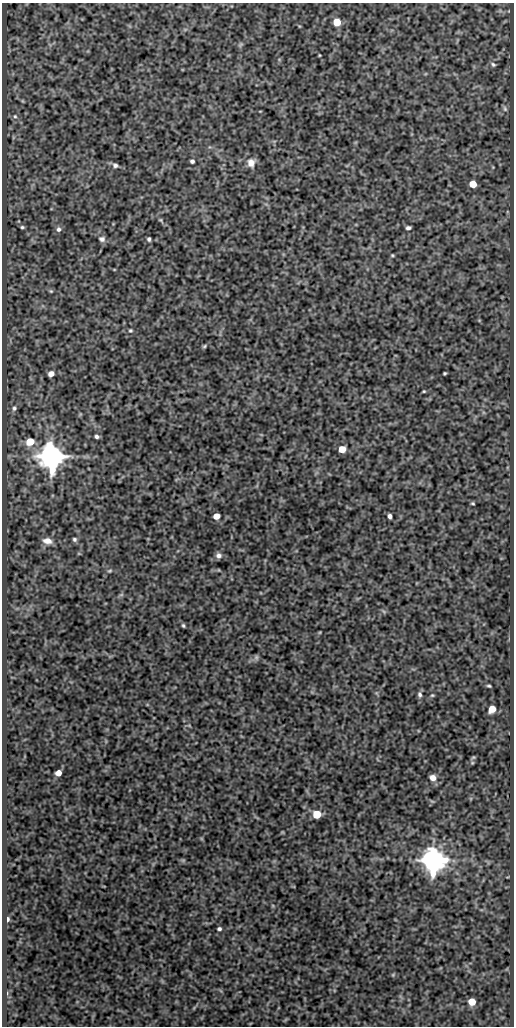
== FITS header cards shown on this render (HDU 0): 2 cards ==
NAXIS1  =                  512
NAXIS2  =                 1024

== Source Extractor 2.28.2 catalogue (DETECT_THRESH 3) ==
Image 512 x 1024 px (HDU 0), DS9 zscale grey, 1 PNG px = 1 image px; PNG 516 x 1028 px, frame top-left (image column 1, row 1024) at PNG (2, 3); no overlay
Background 527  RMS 1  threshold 3.08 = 3 sigma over >= 5 px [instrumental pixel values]
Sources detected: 50; all 50 listed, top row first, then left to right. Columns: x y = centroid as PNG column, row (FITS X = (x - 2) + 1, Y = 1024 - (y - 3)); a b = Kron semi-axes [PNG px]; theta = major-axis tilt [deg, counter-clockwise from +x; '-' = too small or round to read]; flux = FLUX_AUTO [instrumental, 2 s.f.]
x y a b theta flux
337 22 5 5 - 1600
240 45 7 4 71 110
319 55 4 3 - 54
493 64 8 5 -31 150
505 109 8 6 -74 170
15 116 5 4 - 99
192 161 4 4 - 170
251 163 10 9 - 550
115 165 7 6 - 190
473 184 5 5 - 1400
160 220 5 4 - 74
22 227 5 4 - 110
408 228 5 3 - 160
58 229 7 6 - 220
102 239 8 7 - 240
149 239 4 3 - 130
392 255 4 4 - 70
51 291 6 5 - 94
130 330 5 5 - 93
204 346 6 4 45 92
444 373 3 3 - 84
51 374 5 5 - 440
424 391 4 3 - 65
14 408 7 6 - 170
97 436 5 4 - 170
30 442 6 5 - 1800
342 449 5 5 - 1200
51 456 8 8 - 110000
473 503 4 3 - 82
216 516 5 5 - 790
390 516 4 4 - 230
74 539 5 5 - 140
47 541 11 7 -11 480
219 556 7 7 - 260
110 571 7 4 19 100
121 595 7 4 19 100
183 625 4 3 - 99
256 657 7 6 - 160
489 686 4 3 - 93
420 694 8 6 -82 190
432 695 5 4 - 76
492 709 6 5 - 1000
473 757 6 4 2 76
58 773 5 5 - 770
433 778 6 6 - 470
317 814 5 5 - 2400
433 860 8 7 - 110000
7 919 5 3 - 180
219 929 4 4 - 140
472 1002 5 5 - 1500